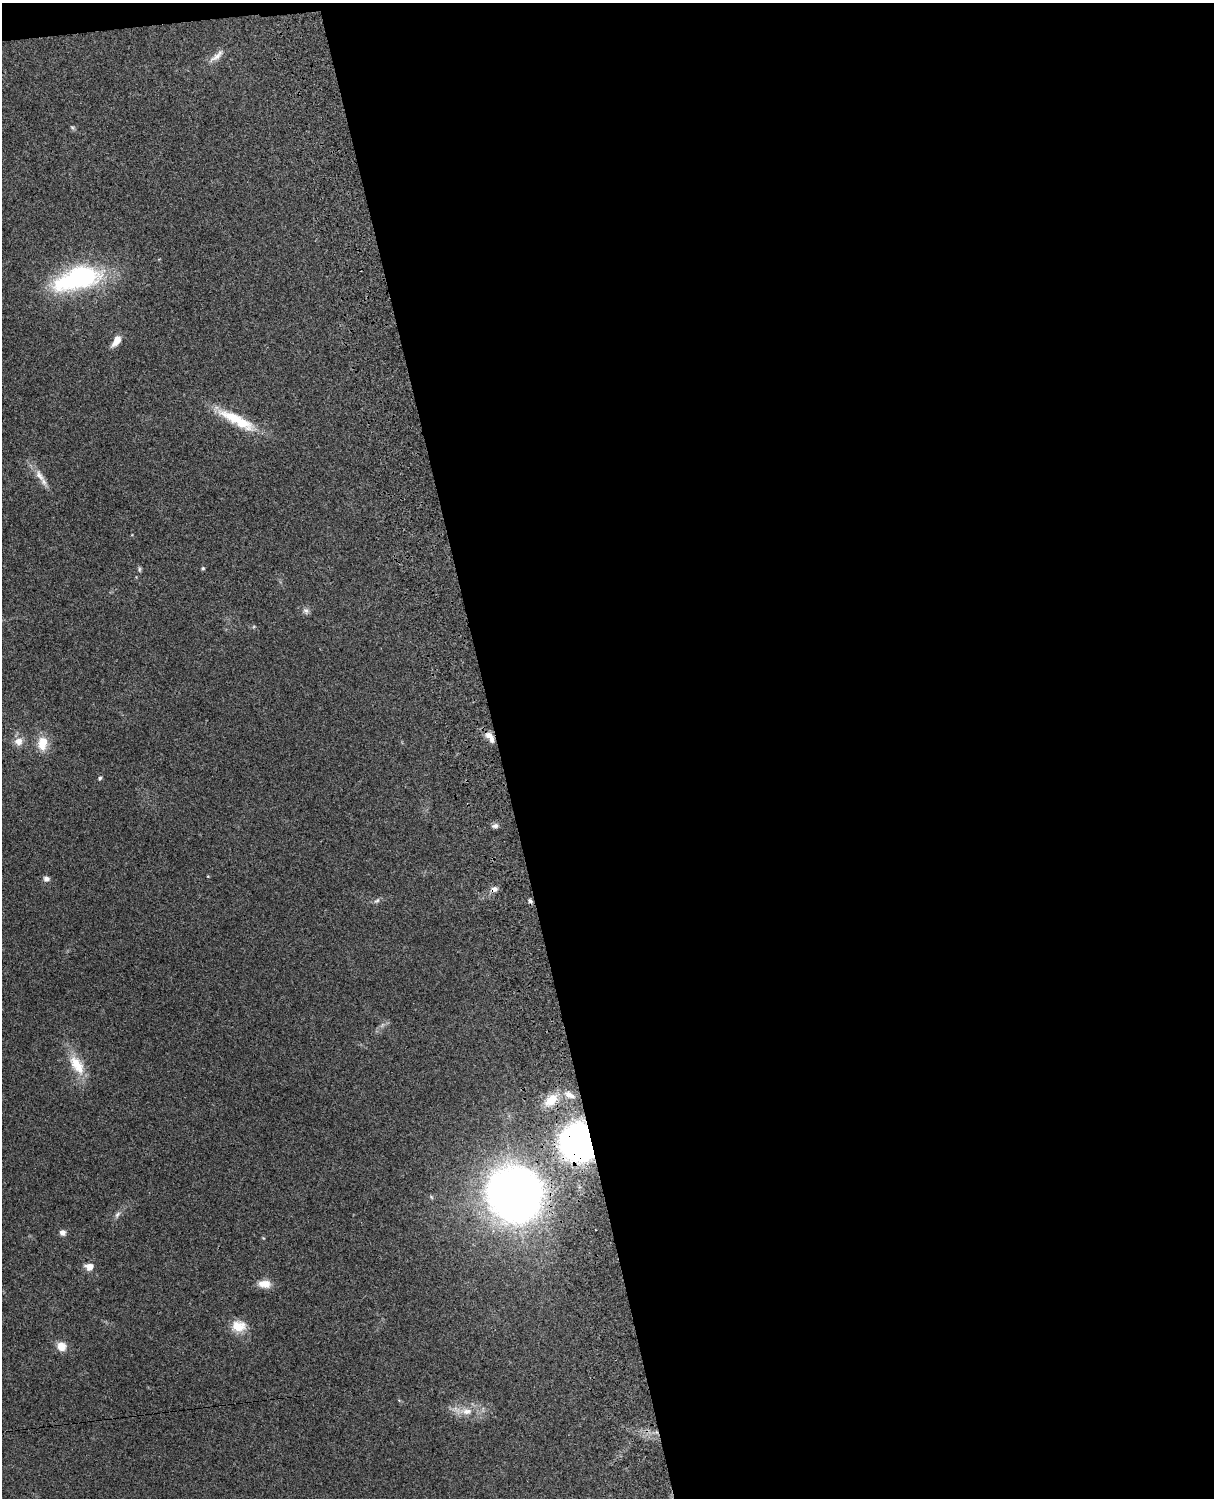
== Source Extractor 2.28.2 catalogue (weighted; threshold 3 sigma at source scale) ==
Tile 4 of 4 x 3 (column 4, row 1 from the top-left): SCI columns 3756-4967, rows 3155-4650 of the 5089 x 4927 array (HDU 1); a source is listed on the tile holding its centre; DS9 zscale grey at full resolution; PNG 1216 x 1500 px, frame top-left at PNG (2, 3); no overlay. Shown black and unused: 59% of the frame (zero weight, under 3 of 4 exposures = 6% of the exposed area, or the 3 px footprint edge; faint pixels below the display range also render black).
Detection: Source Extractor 2.28.2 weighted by HDU 2 'WHT'; one run over the whole footprint, this tile lists its part. Background 0.255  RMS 0.0089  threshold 0.0398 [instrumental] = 3 sigma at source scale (4.5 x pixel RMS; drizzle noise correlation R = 1.50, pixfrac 1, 0.05/0.05 arcsec/px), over >= 5 px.
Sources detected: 34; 2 inside a brighter listed object's ellipse — not listed separately; the other 32 listed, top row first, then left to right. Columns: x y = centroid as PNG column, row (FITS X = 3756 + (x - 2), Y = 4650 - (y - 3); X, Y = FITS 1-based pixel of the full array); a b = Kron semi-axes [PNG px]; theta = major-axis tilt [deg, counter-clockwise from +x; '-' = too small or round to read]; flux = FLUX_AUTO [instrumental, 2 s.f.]
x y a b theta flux
216 56 26 7 40 7.4
72 127 7 4 -57 1.4
78 278 62 26 16 120
116 341 13 6 56 9.4
233 417 43 14 -23 31
40 475 21 9 -56 8.9
203 568 4 4 - 1.3
139 569 10 4 -86 1.5
306 611 9 8 - 3
489 735 11 8 -10 5.6
19 741 12 11 - 7.8
42 743 19 12 85 15
100 778 6 4 61 1.5
495 826 9 6 6 2.8
208 876 4 3 - 0.69
46 879 8 7 - 3.1
494 889 11 7 18 4.2
377 901 10 5 40 2.2
530 901 7 5 -53 2.2
382 1025 7 4 71 1.7
77 1065 30 14 -58 22
569 1095 15 7 -26 6.7
551 1100 19 12 43 14
578 1143 22 20 -81 280
515 1195 26 25 - 1400
117 1215 10 6 56 3
62 1232 7 7 - 3.7
89 1267 9 7 -3 7.7
265 1284 16 10 -2 9.3
238 1326 16 13 5 16
61 1346 11 9 -54 9.5
466 1411 19 10 0 13
Overlapping masked pixels (flux is a lower limit): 4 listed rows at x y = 494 889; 530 901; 578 1143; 515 1195